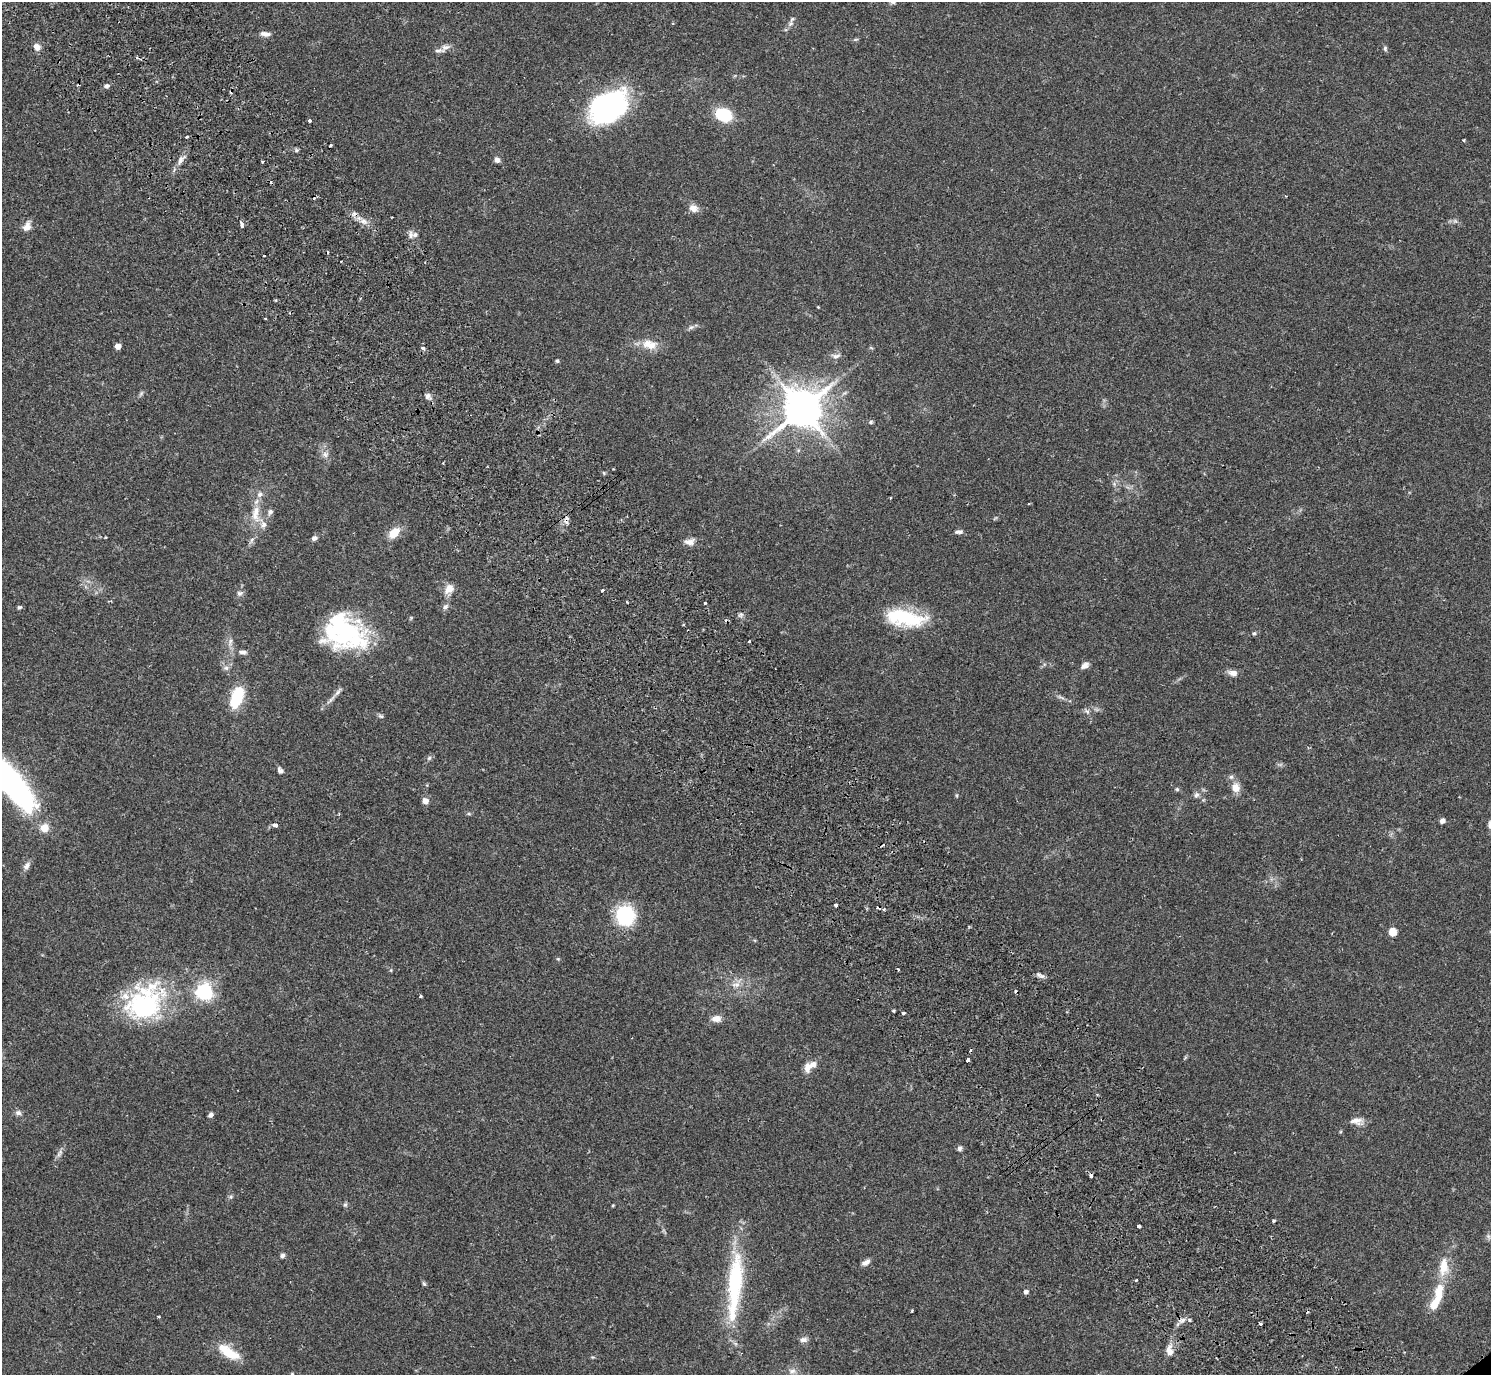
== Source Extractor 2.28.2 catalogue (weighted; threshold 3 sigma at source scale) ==
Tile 11 of 4 x 4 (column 3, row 3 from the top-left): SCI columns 3024-4512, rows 1575-2947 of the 6050 x 6033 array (HDU 1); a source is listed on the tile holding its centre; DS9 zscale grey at full resolution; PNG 1493 x 1377 px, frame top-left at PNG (2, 2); no overlay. Shown black and unused: <1% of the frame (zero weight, under 2 of 3 exposures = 3% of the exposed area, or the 3 px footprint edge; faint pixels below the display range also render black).
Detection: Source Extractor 2.28.2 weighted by HDU 2 'WHT'; one run over the whole footprint, this tile lists its part. Background 0.108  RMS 0.0067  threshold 0.03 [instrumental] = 3 sigma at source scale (4.5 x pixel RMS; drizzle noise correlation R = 1.50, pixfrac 1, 0.05/0.05 arcsec/px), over >= 5 px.
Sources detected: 140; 1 inside a brighter object's white glare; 17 cosmic-ray / hot-pixel residue — not listed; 5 inside a brighter listed object's ellipse — not listed separately; the other 117 listed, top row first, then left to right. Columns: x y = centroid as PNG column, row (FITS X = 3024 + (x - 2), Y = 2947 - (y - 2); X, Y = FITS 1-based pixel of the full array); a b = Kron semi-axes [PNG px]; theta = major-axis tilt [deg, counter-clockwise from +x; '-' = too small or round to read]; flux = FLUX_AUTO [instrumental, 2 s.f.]
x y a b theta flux
791 23 9 6 36 2.2
265 34 14 6 -8 3.2
37 47 7 6 - 4.9
445 48 17 8 32 3.9
1385 49 7 5 -88 1.2
106 86 6 5 - 1.5
608 106 41 29 31 110
723 115 13 10 -24 31
310 121 3 3 - 3.2
187 137 3 3 - 1.8
1464 140 3 3 - 0.81
181 160 13 6 62 3.3
497 160 6 5 - 2.8
262 162 4 3 - 0.79
693 208 11 10 - 4.4
363 221 9 6 -26 3.2
242 225 7 3 -82 3
27 227 12 9 62 4.5
415 235 9 7 1 2.9
264 255 3 3 - 1.2
818 307 3 3 - 0.48
691 327 7 4 18 1.4
649 344 22 12 -13 9.5
118 346 5 4 - 5.4
423 348 4 3 - 2.9
836 356 10 7 18 2.5
557 361 4 4 - 1.1
427 396 8 6 71 2.2
802 409 13 10 53 2200
871 422 6 5 - 0.99
325 454 8 7 - 2.7
890 498 3 2 - 0.49
270 512 8 6 72 1.9
255 513 24 10 83 11
263 525 8 7 - 2.7
959 532 10 5 6 2
394 533 15 9 46 9.4
314 538 7 6 - 1.9
252 539 7 4 20 1.3
689 542 14 8 5 4.1
449 589 13 10 49 5.5
602 590 3 3 - 2.1
239 593 8 7 - 2
705 603 3 3 - 1.2
19 607 6 5 - 1.1
445 607 8 6 33 2
741 614 7 4 19 1.4
905 618 48 18 -9 41
344 632 58 33 22 63
1254 633 5 4 - 0.99
749 641 3 2 - 1.1
230 642 11 4 81 2.1
243 652 10 5 -3 2.1
1085 666 11 7 32 2.8
226 668 6 6 - 1.9
1233 673 13 8 -9 3.4
338 692 14 5 52 2.6
237 697 21 10 70 29
1061 697 14 2 -17 1.4
1087 711 7 4 -3 1.3
381 716 8 5 -26 1.2
429 758 6 4 45 1.2
280 771 7 6 - 2.2
1231 777 6 6 - 1.4
5 779 64 20 -46 210
1236 788 11 9 -73 6.2
1177 789 5 4 - 0.9
1196 795 8 7 - 1.9
425 801 7 6 - 3.5
469 814 6 4 -18 0.86
1442 821 5 4 - 3.1
275 825 4 3 - 3.9
1490 825 13 6 -88 2.5
44 828 10 10 - 6.2
27 866 12 7 50 2.7
836 905 3 3 - 2.4
625 916 18 16 -88 44
1392 932 8 8 - 6.1
558 959 5 4 - 0.75
391 970 6 3 72 0.67
1042 976 9 5 -18 2
736 985 11 7 1 3.8
204 991 7 6 - 240
421 996 3 3 - 0.89
145 1004 44 34 45 91
903 1013 4 3 - 2.4
716 1019 12 8 0 4.5
967 1059 3 3 - 8
807 1067 11 7 83 5.2
18 1113 8 7 - 1.9
210 1115 6 5 - 1.6
1356 1121 15 10 -3 4.8
960 1148 6 6 - 1.6
59 1155 10 4 54 2
1090 1175 4 3 - 3.2
231 1197 5 5 - 1.1
345 1205 6 5 - 1.1
1273 1221 3 2 - 1.1
1139 1226 4 3 - 2.3
282 1255 6 5 - 1.8
866 1262 11 6 31 3.1
1443 1266 24 12 85 13
1136 1280 3 3 - 0.66
424 1284 6 5 - 0.94
735 1285 92 16 85 61
1026 1292 5 4 - 2.3
1436 1302 27 9 60 14
912 1310 3 3 - 0.72
158 1317 3 3 - 1.1
1183 1320 7 4 71 1.6
1189 1320 5 3 - 0.78
1260 1324 3 3 - 1.4
803 1340 11 7 12 2.5
1169 1351 15 8 -79 4.6
228 1352 27 11 -33 16
792 1371 11 6 -5 2.8
292 1374 5 4 - 0.79
Overlapping masked pixels (flux is a lower limit): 1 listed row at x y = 1090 1175
Isophote crosses this tile's border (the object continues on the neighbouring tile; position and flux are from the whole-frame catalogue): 3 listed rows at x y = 5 779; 1490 825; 292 1374